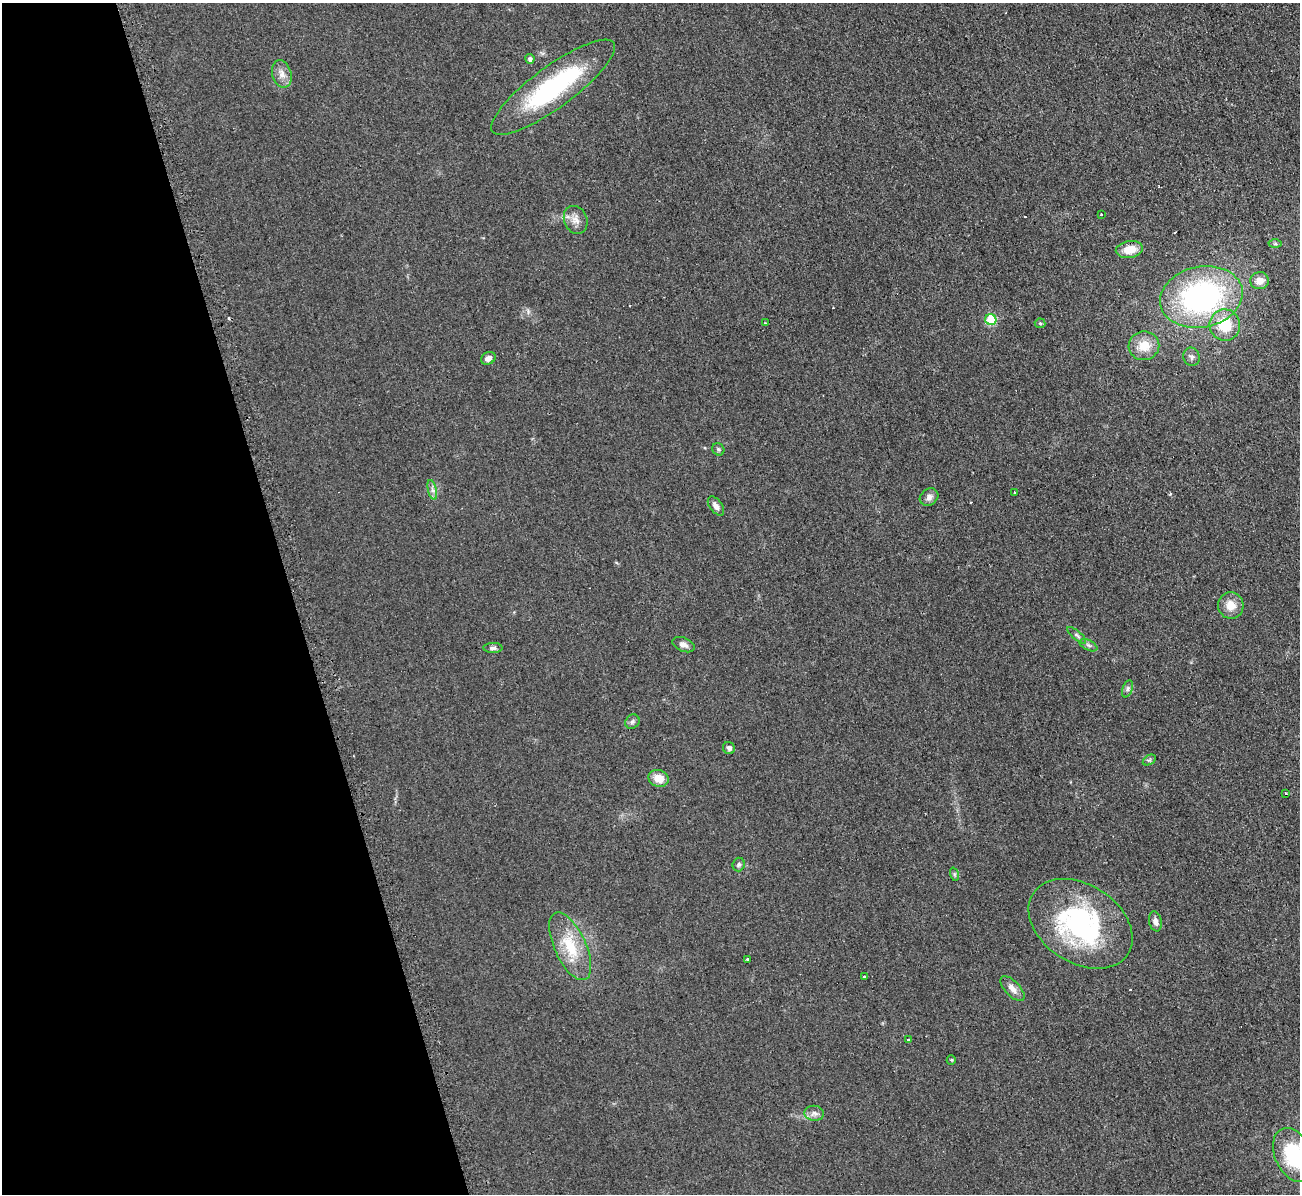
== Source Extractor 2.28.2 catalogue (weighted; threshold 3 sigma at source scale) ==
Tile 5 of 4 x 4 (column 1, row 2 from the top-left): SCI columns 9-1306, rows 2526-3717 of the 5221 x 5176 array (HDU 1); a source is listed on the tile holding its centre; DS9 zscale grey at full resolution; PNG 1302 x 1196 px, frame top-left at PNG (2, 3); each listed source drawn as its Kron ellipse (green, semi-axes under 4 px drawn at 4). Shown black and unused: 22% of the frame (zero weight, under 2 of 3 exposures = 2% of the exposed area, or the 3 px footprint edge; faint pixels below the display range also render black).
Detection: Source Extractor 2.28.2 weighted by HDU 2 'WHT'; one run over the whole footprint, this tile lists its part. Background 0.0633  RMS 0.0099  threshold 0.0444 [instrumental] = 3 sigma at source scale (4.5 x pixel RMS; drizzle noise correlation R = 1.50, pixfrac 1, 0.05/0.05 arcsec/px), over >= 5 px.
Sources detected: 50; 6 cosmic-ray / hot-pixel residue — neither listed nor drawn; the other 44 listed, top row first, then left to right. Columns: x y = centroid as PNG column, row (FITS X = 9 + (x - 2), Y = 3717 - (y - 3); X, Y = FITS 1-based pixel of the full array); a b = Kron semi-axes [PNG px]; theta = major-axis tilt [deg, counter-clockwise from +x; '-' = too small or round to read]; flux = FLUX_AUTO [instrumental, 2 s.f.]
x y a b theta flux
530 59 5 4 - 2.8
282 74 14 9 -74 7.4
553 87 75 20 36 120
1101 215 2 2 - 1.2
576 220 14 11 -67 8
1275 244 6 4 1 1.4
1129 249 14 8 8 16
1260 281 9 8 - 8.7
1201 297 42 30 12 220
991 320 5 5 - 47
765 323 3 2 - 0.78
1040 323 5 5 - 1.3
1225 325 15 15 - 29
1144 346 15 14 - 18
1191 357 9 8 - 3.4
488 358 8 6 28 5.2
718 449 6 5 - 1.8
432 490 10 4 -77 3.2
1015 493 3 2 - 1.2
929 497 10 8 38 4.5
716 506 11 6 -53 4.9
1231 605 13 13 - 12
1077 635 11 4 -40 2.6
683 645 12 7 -23 4.8
1088 645 9 5 -27 2.7
493 648 9 5 0 2.6
1127 689 9 5 68 2.3
632 722 7 6 - 2.4
729 748 6 5 - 2.8
1149 760 7 4 33 1.6
659 778 10 8 -20 12
1286 794 3 3 - 2.8
739 864 7 6 - 2
954 874 7 4 -72 1.6
1155 921 10 6 -78 4.5
1081 924 56 39 -33 160
570 946 36 15 -65 36
748 959 3 3 - 7.1
864 977 3 3 - 2.4
1012 989 15 7 -46 6.9
908 1040 3 3 - 4.2
951 1060 5 4 - 1.1
814 1113 10 7 -9 4.2
1294 1155 29 18 -64 65
Isophote crosses this tile's border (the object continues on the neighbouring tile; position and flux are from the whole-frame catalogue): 1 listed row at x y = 1294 1155